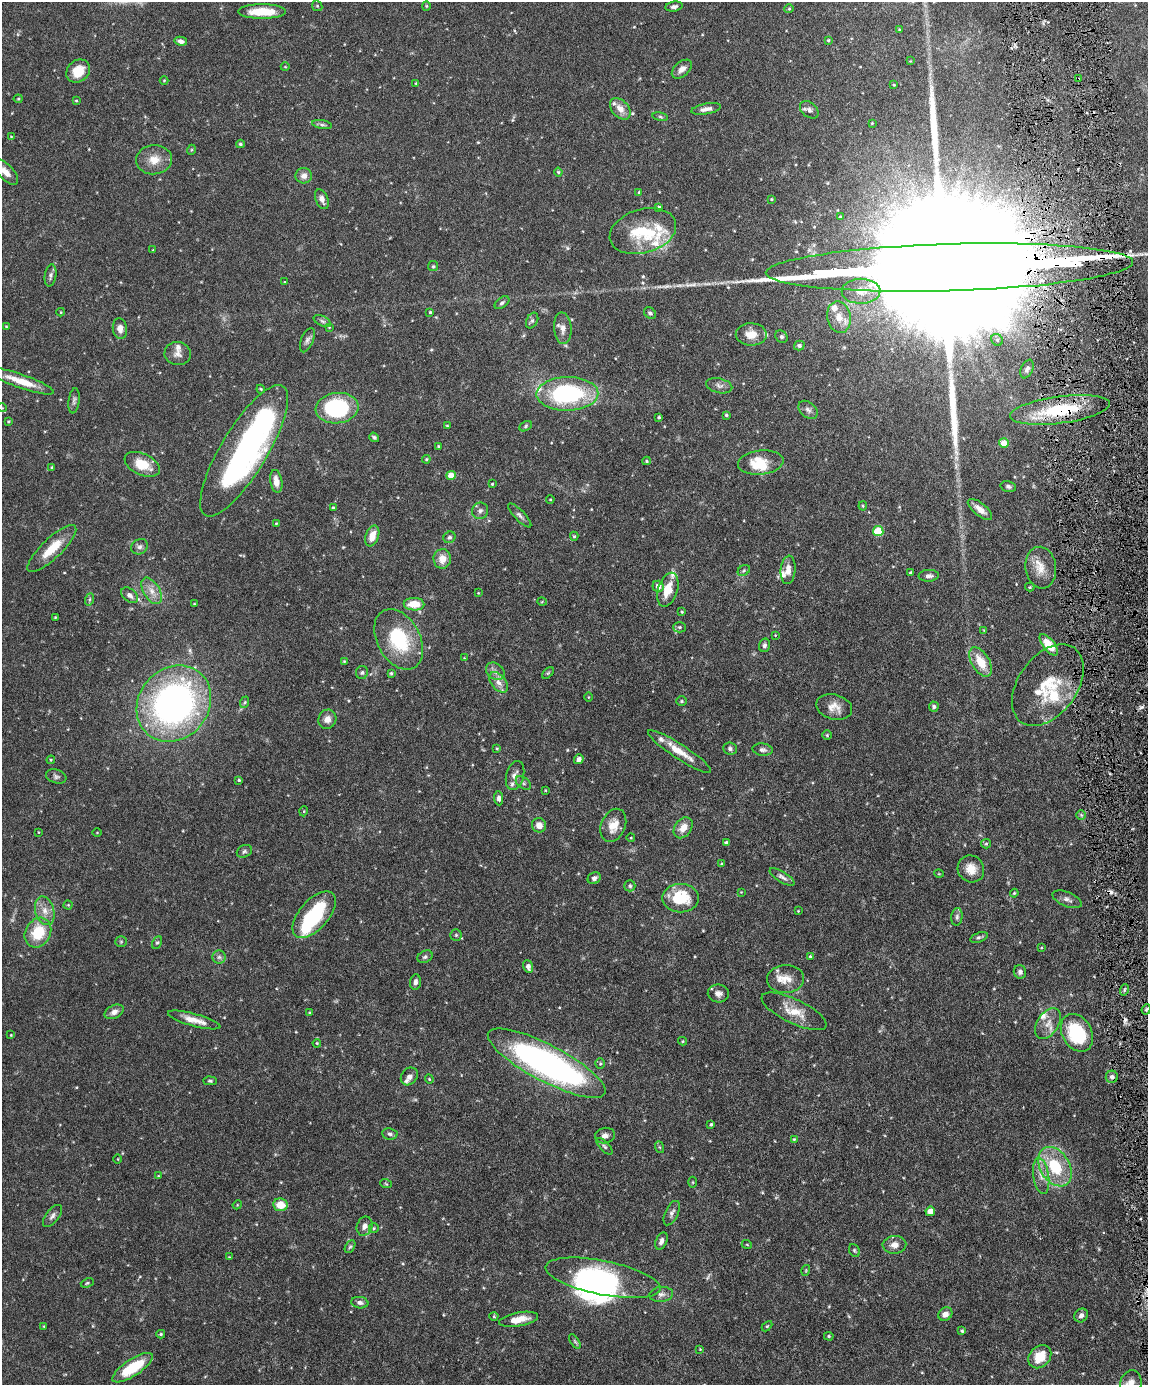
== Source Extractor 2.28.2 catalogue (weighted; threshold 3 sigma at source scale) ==
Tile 6 of 4 x 3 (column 2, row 2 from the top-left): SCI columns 1148-2293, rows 1621-3003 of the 4588 x 4517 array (HDU 1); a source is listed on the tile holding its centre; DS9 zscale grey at full resolution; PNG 1150 x 1387 px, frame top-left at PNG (2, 2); each listed source drawn as its Kron ellipse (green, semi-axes under 4 px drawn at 4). Shown black and unused: <1% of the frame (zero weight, under 4 of 8 exposures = <1% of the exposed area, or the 3 px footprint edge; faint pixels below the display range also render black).
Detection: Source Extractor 2.28.2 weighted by HDU 2 'WHT'; one run over the whole footprint, this tile lists its part. Background 0.0858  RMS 0.003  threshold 0.0122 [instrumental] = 3 sigma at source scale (4.09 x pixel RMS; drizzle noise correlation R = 1.36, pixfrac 0.8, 0.05/0.05 arcsec/px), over >= 5 px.
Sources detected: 289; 2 too faint to see at this stretch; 7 inside a brighter object's white glare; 2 cosmic-ray / hot-pixel residue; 2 long thin detections or spike segments (spike, bleed or trail) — neither listed nor drawn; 21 inside a brighter listed object's ellipse — not listed separately; the other 255 listed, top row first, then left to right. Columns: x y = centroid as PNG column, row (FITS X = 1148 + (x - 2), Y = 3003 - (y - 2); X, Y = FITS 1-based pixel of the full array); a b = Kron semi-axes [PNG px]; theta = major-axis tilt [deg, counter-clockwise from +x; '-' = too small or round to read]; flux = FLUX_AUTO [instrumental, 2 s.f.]
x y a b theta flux
317 6 5 4 - 0.35
426 6 4 4 - 0.32
674 7 8 5 9 0.81
789 9 5 4 - 0.29
262 12 24 7 0 7
899 29 4 4 - 0.26
828 40 3 3 - 0.3
181 41 6 4 -13 1.2
910 61 3 3 - 0.19
285 67 4 3 - 0.19
682 69 12 7 41 1.8
78 71 13 10 41 4.7
1078 79 3 3 - 0.32
164 81 4 3 - 0.23
416 83 3 3 - 0.21
894 85 3 3 - 0.26
18 99 4 4 - 0.3
76 101 4 3 - 0.26
620 109 12 8 -48 2.5
706 109 15 5 10 1.4
809 110 10 7 -40 1.1
660 117 8 4 -9 0.47
872 123 4 3 - 0.25
322 125 10 4 -11 0.66
11 136 4 2 - 0.17
240 144 4 3 - 0.41
191 150 5 3 - 0.24
154 160 18 14 4 3.9
5 172 16 7 -45 2.6
558 172 4 4 - 0.35
304 176 8 7 - 1.6
639 192 4 4 - 0.31
322 199 10 6 -68 1.3
772 199 4 3 - 0.26
659 207 4 3 - 0.73
840 217 3 3 - 0.27
643 231 34 22 16 14
153 250 3 3 - 0.18
433 266 5 5 - 0.37
949 267 184 23 2 57000
50 275 11 6 81 0.83
284 282 4 2 - 0.16
861 291 19 12 1 3.9
502 303 8 5 37 0.69
61 312 4 4 - 0.25
430 312 3 3 - 0.28
650 313 7 5 -42 0.58
839 317 16 11 -79 3.4
322 321 9 5 -27 0.71
532 321 8 5 63 0.61
6 326 4 3 - 0.2
329 327 4 4 - 0.23
563 328 16 9 -86 2
120 329 10 7 -82 1.7
751 334 15 11 -1 3.2
781 337 7 5 -45 0.63
307 340 13 6 68 0.99
997 340 6 5 - 0.58
799 346 5 5 - 0.65
178 354 13 11 -7 1.8
1027 369 10 6 66 0.92
21 381 34 7 -19 6
719 386 13 7 -13 1.2
261 389 4 3 - 0.27
567 394 31 17 1 35
74 401 12 5 82 0.82
2 408 5 3 - 0.22
337 408 21 15 7 25
808 410 11 7 -40 1.1
1060 410 50 13 7 18
726 415 3 3 - 0.32
659 417 3 3 - 0.37
9 421 4 3 - 0.25
447 426 3 3 - 0.24
525 426 7 4 29 0.44
374 437 5 4 - 0.45
1004 443 5 4 - 3.5
439 446 4 3 - 0.28
244 451 75 23 59 72
426 459 4 3 - 0.34
647 461 4 4 - 0.32
761 462 23 12 6 7.3
142 464 19 11 -25 6
52 467 4 3 - 0.24
451 475 5 4 - 3.5
276 481 11 6 -81 2.4
492 484 3 3 - 0.28
1008 486 8 5 -14 0.63
550 499 4 3 - 0.2
863 506 4 4 - 0.29
333 508 4 3 - 0.35
980 509 15 6 -39 2.3
480 511 8 7 - 0.99
520 515 16 5 -46 0.94
276 523 4 3 - 0.24
878 531 5 5 - 9.5
372 536 11 6 69 3.2
574 536 4 4 - 0.33
449 537 6 5 - 0.58
140 547 9 7 33 0.98
52 548 32 10 44 6.4
442 559 10 8 87 2.9
1041 568 21 15 -83 4.2
744 570 7 5 36 0.46
788 570 14 7 85 2.2
911 573 4 3 - 0.62
929 576 10 6 2 0.92
658 586 6 5 - 1.6
1030 587 4 4 - 0.29
668 590 17 9 72 4.7
151 591 14 8 -59 2.4
478 593 4 3 - 0.21
130 595 10 6 -41 1.2
90 599 6 4 71 0.51
542 602 5 3 - 0.22
194 604 3 3 - 0.22
414 604 10 6 -1 4.9
682 612 3 3 - 0.29
55 617 4 3 - 0.26
679 627 6 5 - 0.53
984 630 3 3 - 0.2
775 635 3 3 - 0.21
399 639 32 21 -61 17
764 645 7 5 75 0.65
1049 645 13 6 -51 5.2
464 658 3 3 - 0.18
344 661 4 3 - 0.25
981 662 16 9 -59 5.5
495 671 10 7 -37 1.3
362 673 7 6 - 0.61
391 673 4 3 - 0.36
548 673 7 4 45 0.35
499 682 12 7 -50 1.8
1048 685 46 29 54 13
588 697 4 3 - 0.2
682 701 5 4 - 0.33
245 702 6 3 71 0.39
174 704 40 35 50 100
934 706 5 5 - 0.57
834 707 18 12 -15 2.9
327 719 10 9 - 1.8
827 735 5 5 - 0.34
497 748 4 3 - 0.27
730 749 7 6 - 0.7
763 750 10 6 -7 0.86
679 752 37 7 -33 4.8
579 759 5 4 - 1.2
51 760 4 4 - 0.27
515 775 15 8 74 1.9
56 776 10 6 -18 0.72
239 780 3 3 - 0.37
523 783 8 5 -37 0.68
545 790 4 2 - 0.19
499 798 7 4 -84 0.9
304 811 5 3 - 0.26
1081 815 4 4 - 0.3
539 825 7 7 - 2.1
613 825 17 12 67 4
683 828 11 8 53 2.6
38 832 4 2 - 0.16
97 832 4 3 - 0.18
631 838 4 3 - 0.23
726 842 3 3 - 0.5
986 844 5 4 - 0.4
244 851 8 6 26 0.64
722 864 4 3 - 0.27
971 869 14 13 - 3.4
939 874 5 3 - 0.21
782 877 14 5 -32 1
594 878 7 5 32 0.94
630 886 5 5 - 0.51
741 892 3 3 - 0.17
1014 893 4 3 - 0.28
681 898 18 14 1 10
1067 899 16 7 -23 1.4
68 905 4 4 - 0.28
45 911 15 9 -74 2.6
798 911 3 3 - 0.21
314 915 28 14 49 19
957 917 9 5 83 0.71
38 933 16 12 60 10
456 935 5 5 - 0.42
979 937 9 4 18 0.59
121 942 5 5 - 0.37
157 942 6 4 61 0.45
1041 948 3 2 - 0.22
810 956 4 3 - 0.29
219 957 6 6 - 0.78
425 957 8 5 27 0.68
528 967 6 4 -71 1.2
1020 972 7 6 - 0.84
786 979 18 14 4 4
415 982 8 5 85 0.88
1124 990 6 3 72 0.44
718 993 10 9 - 1.5
1146 1009 5 4 - 0.42
794 1011 35 12 -25 5.3
114 1012 10 6 26 1.4
310 1013 4 3 - 0.26
194 1020 27 6 -15 3.4
1048 1024 17 10 57 3
1077 1033 20 14 -61 18
11 1035 3 3 - 0.18
683 1041 4 4 - 0.26
317 1043 4 3 - 0.21
547 1063 66 18 -28 110
600 1064 5 4 - 0.38
409 1076 10 7 51 1.3
1112 1077 6 6 - 0.85
429 1079 4 4 - 0.28
210 1081 7 4 -1 0.42
711 1124 4 3 - 0.37
390 1134 7 5 -9 0.75
605 1136 10 7 10 1.1
794 1139 4 4 - 0.28
604 1146 10 4 -47 0.64
659 1147 6 4 -70 0.4
118 1159 4 3 - 0.19
1055 1167 21 14 -58 12
158 1176 4 3 - 0.2
1041 1176 18 7 -81 2.6
693 1182 5 3 - 0.28
386 1184 6 3 -19 0.31
237 1205 5 3 - 0.22
280 1205 7 6 - 4.3
930 1211 5 4 - 2.9
672 1213 13 6 64 1.1
52 1216 13 6 52 1.1
364 1226 10 7 69 1.3
374 1228 5 4 - 0.41
661 1241 9 5 68 1.1
747 1245 5 3 - 0.26
894 1245 12 9 2 1.9
350 1247 7 4 61 0.42
854 1251 7 5 -65 0.4
229 1257 4 4 - 0.22
806 1270 5 3 - 0.25
603 1278 58 17 -11 32
87 1283 7 4 20 0.41
661 1294 12 7 6 1.2
360 1303 8 5 -9 0.98
945 1314 7 6 - 1.3
1081 1315 7 6 - 0.96
494 1316 4 4 - 0.27
519 1319 20 7 10 3.7
44 1326 3 3 - 0.21
767 1326 6 4 44 0.32
962 1331 4 3 - 0.43
161 1334 4 3 - 0.37
829 1336 5 4 - 0.35
575 1341 8 4 -56 0.42
700 1349 4 3 - 0.18
1040 1357 13 10 46 5.4
132 1368 23 8 33 11
1131 1383 13 10 72 2.3
Overlapping masked pixels (flux is a lower limit): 4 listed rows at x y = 1078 79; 949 267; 1060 410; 1112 1077
Isophote crosses this tile's border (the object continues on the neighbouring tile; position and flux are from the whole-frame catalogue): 4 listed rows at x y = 5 172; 949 267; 2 408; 1131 1383